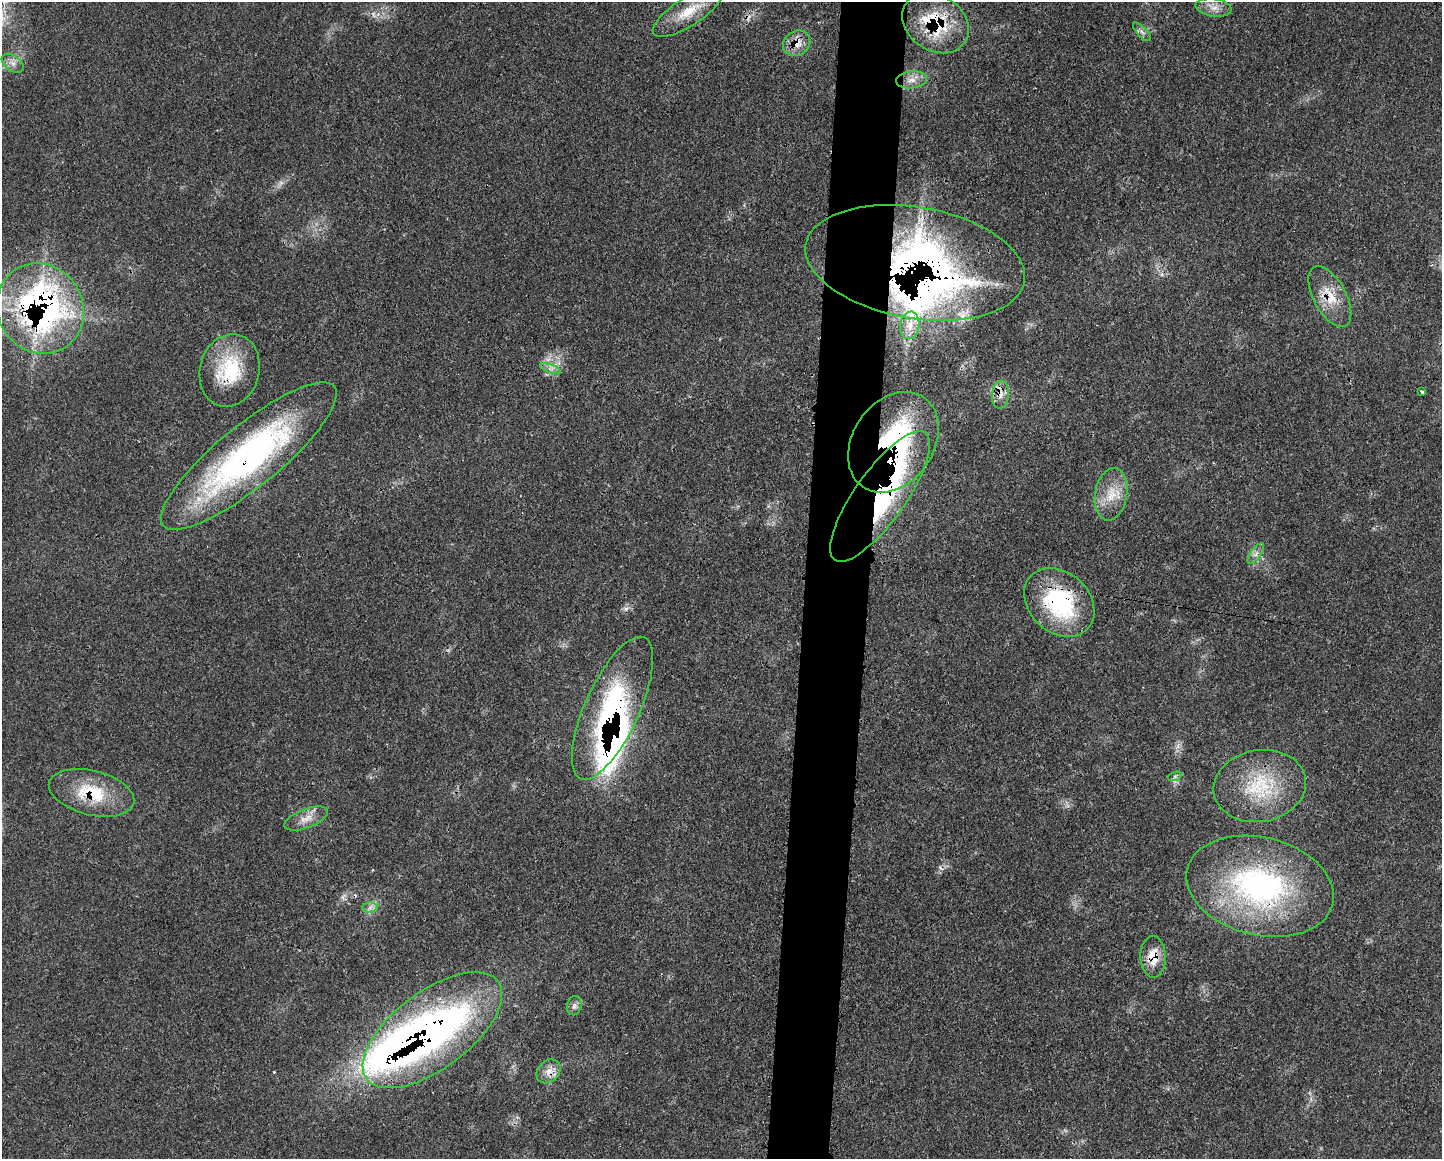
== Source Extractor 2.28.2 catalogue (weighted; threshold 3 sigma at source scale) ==
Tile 5 of 3 x 4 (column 2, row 2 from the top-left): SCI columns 1564-3003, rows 2318-3474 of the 4687 x 4654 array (HDU 1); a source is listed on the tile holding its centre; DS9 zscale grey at full resolution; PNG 1444 x 1161 px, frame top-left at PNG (2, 2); each listed source drawn as its Kron ellipse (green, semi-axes under 4 px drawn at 4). Shown black and unused: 5% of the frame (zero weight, under 3 of 4 exposures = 2% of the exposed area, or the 3 px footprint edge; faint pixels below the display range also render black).
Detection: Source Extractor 2.28.2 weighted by HDU 2 'WHT'; one run over the whole footprint, this tile lists its part. Background 0.0414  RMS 0.0027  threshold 0.0121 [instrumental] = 3 sigma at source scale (4.5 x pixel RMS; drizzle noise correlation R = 1.50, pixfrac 1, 0.05/0.05 arcsec/px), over >= 5 px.
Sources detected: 44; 3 too faint to see at this stretch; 1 inside a brighter object's white glare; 3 cosmic-ray / hot-pixel residue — neither listed nor drawn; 5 inside a brighter listed object's ellipse — not listed separately; the other 32 listed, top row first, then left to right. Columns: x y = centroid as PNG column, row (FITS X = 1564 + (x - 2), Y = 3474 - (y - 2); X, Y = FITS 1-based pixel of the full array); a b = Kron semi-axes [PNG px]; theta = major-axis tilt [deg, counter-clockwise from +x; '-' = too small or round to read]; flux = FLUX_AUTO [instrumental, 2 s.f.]
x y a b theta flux
1213 7 18 9 -8 2.7
688 11 41 14 33 8.3
935 23 35 27 -34 19
1142 32 12 5 -47 0.96
797 43 14 12 33 3.9
13 63 12 7 -35 1.7
911 80 15 8 7 2.4
915 263 111 55 -10 160
1330 297 33 16 -61 7.8
40 309 46 42 -58 110
910 325 14 9 79 3
550 369 10 3 -21 0.84
230 370 37 29 75 17
1422 392 4 3 - 0.5
1000 395 14 8 84 2.3
893 442 54 40 56 75
249 456 110 31 39 86
1111 494 26 16 80 6.6
880 496 78 25 54 100
1256 554 12 5 54 1.2
1059 602 39 30 -42 30
612 708 77 27 66 62
1175 776 7 4 19 0.52
1260 786 46 36 10 20
91 793 44 22 -14 14
306 819 23 9 21 3.1
1260 886 75 49 -14 66
370 908 8 5 1 1
1153 957 21 12 -88 5.9
574 1006 10 7 78 1.1
432 1030 82 38 37 160
548 1071 13 10 43 2.5
Overlapping masked pixels (flux is a lower limit): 17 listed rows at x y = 935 23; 797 43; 915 263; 1330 297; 40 309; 230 370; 1000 395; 893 442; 249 456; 880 496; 1059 602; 612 708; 91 793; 1260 886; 1153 957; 432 1030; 548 1071
Unlisted compact peaks at least as high as the median listed source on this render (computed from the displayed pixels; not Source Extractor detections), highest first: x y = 274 1072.